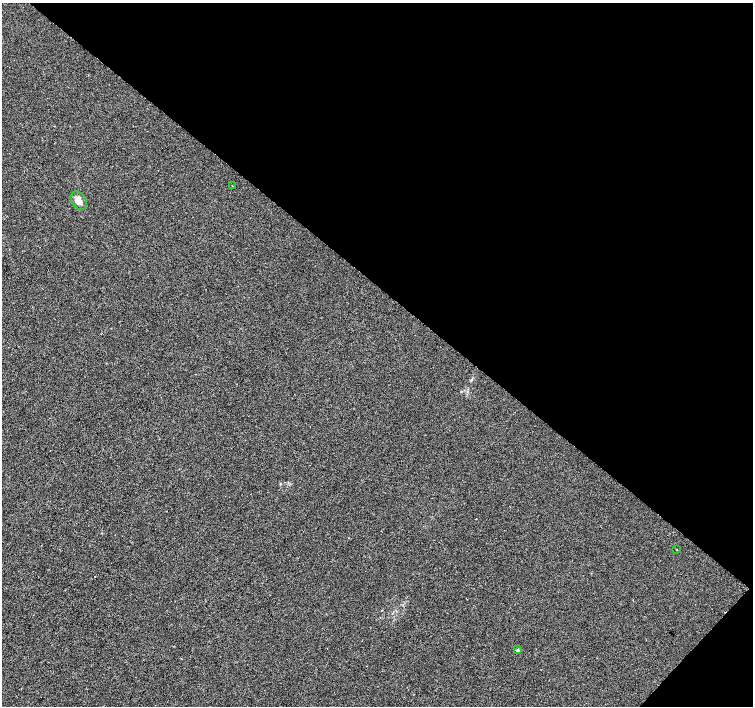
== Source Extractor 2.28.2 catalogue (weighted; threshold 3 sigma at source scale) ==
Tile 8 of 4 x 4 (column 4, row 2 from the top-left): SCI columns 4509-6010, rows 2986-4392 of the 6021 x 6033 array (HDU 1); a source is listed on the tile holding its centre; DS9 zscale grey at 2 x 2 block average (1 PNG px = mean of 2 x 2 image px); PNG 755 x 708 px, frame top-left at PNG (2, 3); each listed source drawn as its Kron ellipse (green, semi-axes under 4 px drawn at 4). Shown black and unused: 42% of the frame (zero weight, under 2 of 3 exposures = <1% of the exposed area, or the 3 px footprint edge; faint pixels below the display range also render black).
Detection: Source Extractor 2.28.2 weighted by HDU 2 'WHT'; one run over the whole footprint, this tile lists its part. Background 0.00624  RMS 0.005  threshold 0.0223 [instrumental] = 3 sigma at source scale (4.5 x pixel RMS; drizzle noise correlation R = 1.50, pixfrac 1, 0.0396/0.0396 arcsec/px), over >= 5 px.
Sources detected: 5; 1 cosmic-ray / hot-pixel residue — neither listed nor drawn; the other 4 listed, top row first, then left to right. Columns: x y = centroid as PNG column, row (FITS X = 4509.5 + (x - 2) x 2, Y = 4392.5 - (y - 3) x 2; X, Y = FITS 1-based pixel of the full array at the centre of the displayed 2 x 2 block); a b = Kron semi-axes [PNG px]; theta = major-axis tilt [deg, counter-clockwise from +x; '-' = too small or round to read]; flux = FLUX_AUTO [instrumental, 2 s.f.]
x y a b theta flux
232 186 2 2 - 0.83
79 201 10 7 -56 8.5
676 549 2 2 - 2.3
518 650 2 2 - 3.6